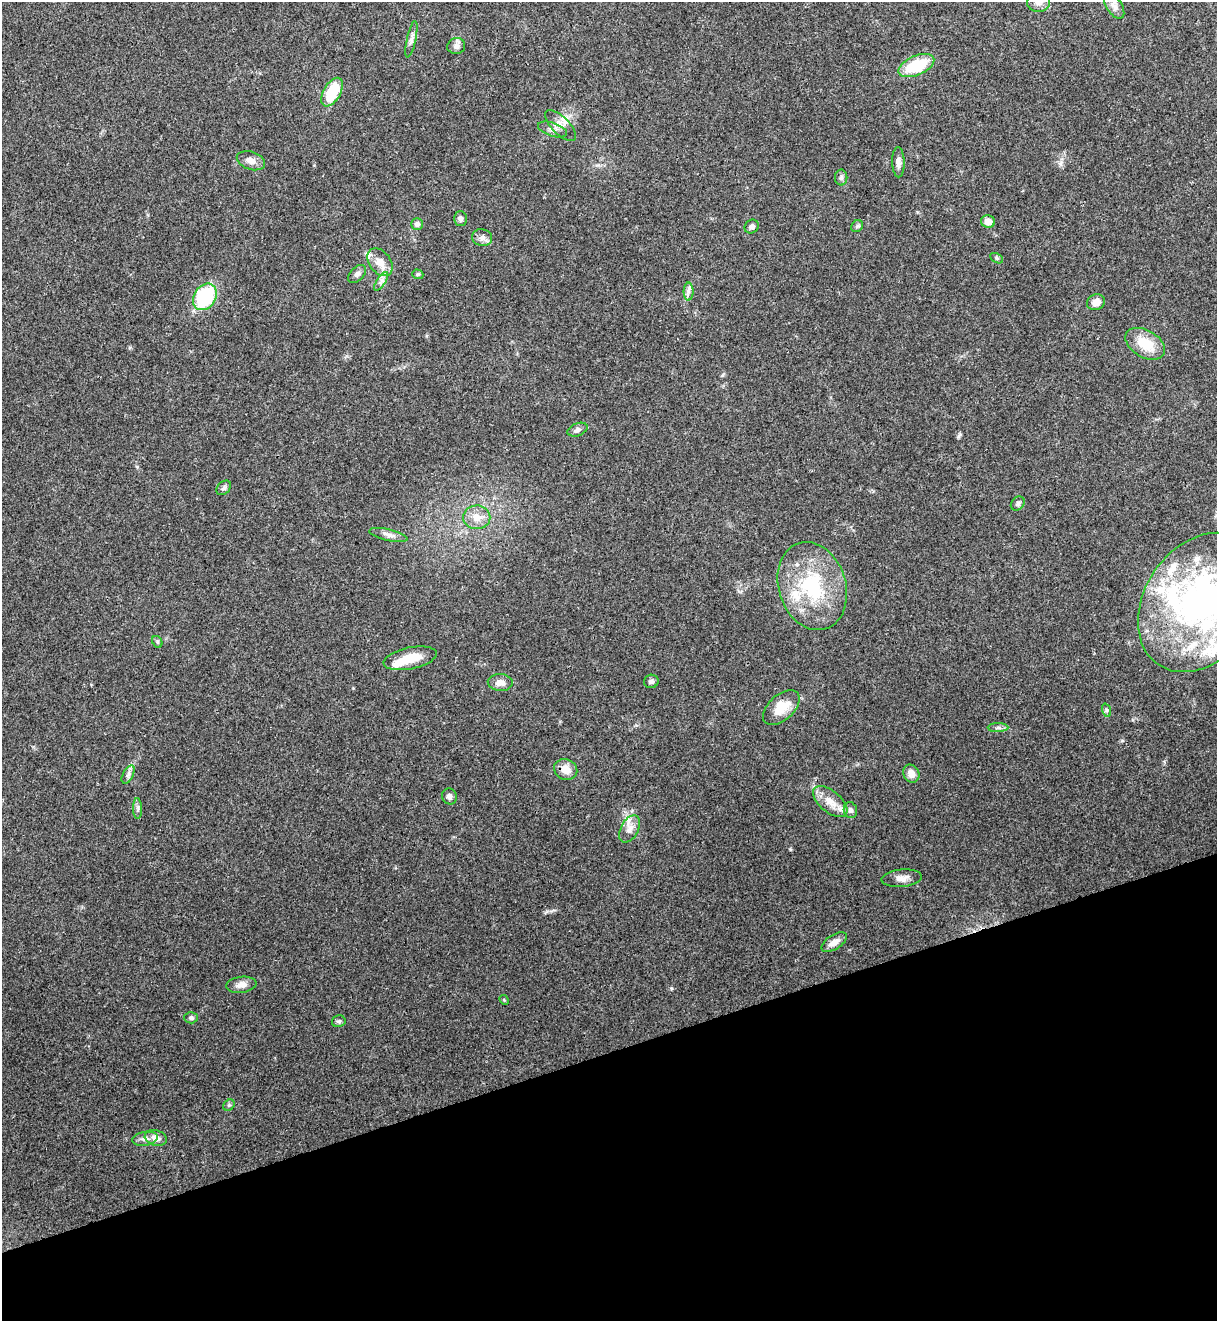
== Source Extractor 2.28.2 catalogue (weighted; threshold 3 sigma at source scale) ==
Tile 14 of 4 x 4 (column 2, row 4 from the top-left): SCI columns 1520-2734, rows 62-1380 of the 5418 x 5401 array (HDU 1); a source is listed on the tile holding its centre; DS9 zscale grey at full resolution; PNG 1219 x 1323 px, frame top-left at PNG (2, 2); each listed source drawn as its Kron ellipse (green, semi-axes under 4 px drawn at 4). Shown black and unused: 20% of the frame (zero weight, under 3 of 4 exposures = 9% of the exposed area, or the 3 px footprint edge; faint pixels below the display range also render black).
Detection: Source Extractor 2.28.2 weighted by HDU 2 'WHT'; one run over the whole footprint, this tile lists its part. Background 0.0648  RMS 0.0053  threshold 0.024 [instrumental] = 3 sigma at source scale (4.5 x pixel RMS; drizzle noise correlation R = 1.50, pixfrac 1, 0.0396/0.0396 arcsec/px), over >= 5 px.
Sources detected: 71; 1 inside a brighter object's white glare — neither listed nor drawn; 13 inside a brighter listed object's ellipse — not listed separately; the other 57 listed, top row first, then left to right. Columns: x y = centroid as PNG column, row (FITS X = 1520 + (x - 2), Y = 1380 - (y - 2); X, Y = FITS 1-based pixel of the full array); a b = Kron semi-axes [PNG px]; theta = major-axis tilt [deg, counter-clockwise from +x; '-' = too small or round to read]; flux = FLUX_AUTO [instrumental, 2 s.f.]
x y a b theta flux
1038 2 11 10 - 3.5
1114 6 14 7 -57 3
411 39 18 4 78 2.3
456 46 9 8 - 2.6
916 66 19 9 22 24
332 92 16 8 60 21
561 125 20 9 -45 4.8
552 130 15 6 -18 2.9
251 161 14 9 -18 3.9
898 162 15 6 -89 2.6
841 177 8 6 90 1.4
460 218 7 6 - 1.6
988 221 7 6 - 3.9
417 224 6 6 - 1.9
752 226 7 6 - 1.8
857 226 6 5 - 0.93
482 238 10 8 -13 2.5
997 258 7 4 -28 1
380 262 15 10 -53 6.7
357 274 11 6 45 1.8
418 274 6 4 -20 0.76
381 281 11 4 56 1.8
688 291 9 5 90 1.7
205 297 14 11 56 46
1096 302 9 7 20 4.3
1145 344 22 13 -30 14
578 430 10 6 21 1.8
224 488 8 6 44 1.4
1018 504 8 6 43 1.4
477 517 13 12 - 6.3
388 535 19 5 -13 3.1
812 586 45 33 -72 46
1201 602 75 56 56 190
157 642 6 4 -61 0.82
410 658 27 10 12 11
651 681 7 6 - 1.3
500 682 12 8 -4 3.8
781 708 22 12 42 11
1106 710 7 4 -71 0.94
998 728 10 4 0 1.5
566 770 12 10 -24 5.6
911 774 9 8 - 4.2
128 775 10 5 63 1.7
449 796 8 7 - 2.2
830 802 21 10 -40 7.5
138 808 10 4 -88 1.4
850 810 8 6 -74 1.5
630 829 15 9 60 4.1
902 878 20 8 6 4.1
834 942 14 7 32 3.8
241 985 15 8 7 3.8
504 1000 5 4 - 0.47
191 1018 6 5 - 1.2
339 1021 7 6 - 1.1
229 1105 6 5 - 0.86
156 1138 11 7 -15 3.6
145 1139 13 7 9 2.8
Isophote crosses this tile's border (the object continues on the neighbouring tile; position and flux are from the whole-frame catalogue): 2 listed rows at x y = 1038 2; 1201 602
Unlisted compact peaks at least as high as the median listed source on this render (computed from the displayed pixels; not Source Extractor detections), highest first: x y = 671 988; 790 849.